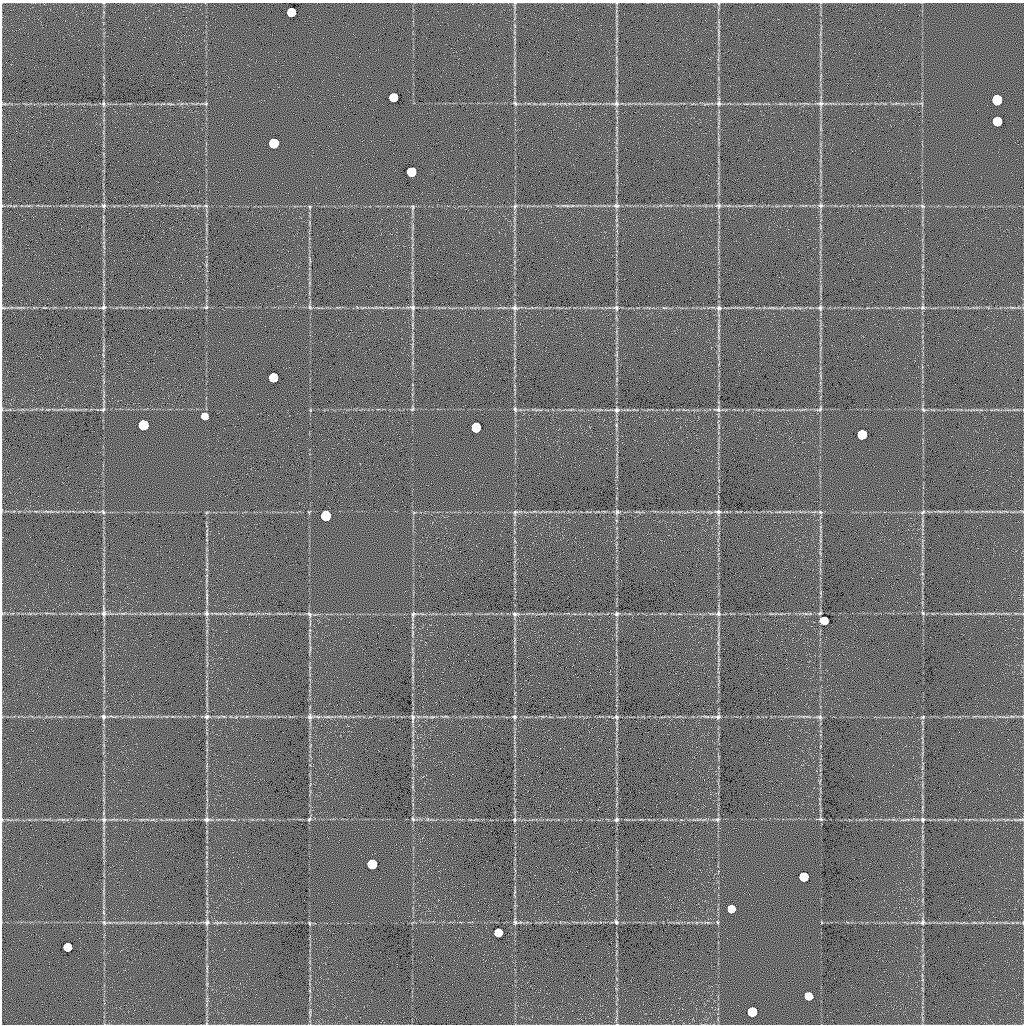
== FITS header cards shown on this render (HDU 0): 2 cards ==
NAXIS1  =                 1022 / length of data axis 1
NAXIS2  =                 1022 / length of data axis 2

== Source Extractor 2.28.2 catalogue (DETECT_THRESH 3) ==
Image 1022 x 1022 px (HDU 0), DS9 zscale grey, 1 PNG px = 1 image px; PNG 1026 x 1026 px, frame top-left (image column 1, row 1022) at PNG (2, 3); no overlay
Background 0.598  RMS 8.9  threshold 26.6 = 3 sigma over >= 5 px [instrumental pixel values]
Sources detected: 104; all 104 listed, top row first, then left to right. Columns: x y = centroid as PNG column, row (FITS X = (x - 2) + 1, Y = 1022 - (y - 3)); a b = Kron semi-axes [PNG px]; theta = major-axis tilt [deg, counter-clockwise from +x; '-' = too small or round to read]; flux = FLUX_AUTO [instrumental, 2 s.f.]
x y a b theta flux
291 12 6 6 - 57000
393 97 6 6 - 56000
997 100 6 6 - 170000
103 103 8 4 -83 1200
515 103 7 5 -39 1200
719 103 7 6 - 1700
170 104 12 3 -7 1300
206 104 6 4 7 900
616 104 9 8 - 2300
820 104 11 6 -6 2400
997 121 6 6 - 85000
274 143 6 6 - 140000
411 172 6 6 - 79000
104 205 8 7 - 1600
206 206 5 5 - 1000
515 206 8 5 73 1400
566 206 13 4 -1 1800
616 206 9 7 -12 2100
718 206 8 7 - 1800
821 206 6 6 - 1500
922 206 7 5 -23 1200
310 207 5 4 - 640
412 207 8 4 -78 1000
103 307 8 7 - 1800
206 307 7 5 15 1100
310 307 8 5 -60 1200
412 307 12 8 -12 2700
922 307 7 6 - 1500
1012 307 6 4 -18 880
3 308 8 4 -8 840
390 308 10 3 10 1100
515 308 11 8 -10 2600
616 308 9 8 - 2000
664 308 6 3 -18 660
719 308 8 7 - 1900
820 308 7 7 - 1600
273 377 6 6 - 69000
103 409 7 5 28 1200
412 409 7 4 59 960
515 409 7 5 -80 1200
820 409 9 6 40 1400
617 410 8 7 - 2000
718 410 12 6 -5 2100
923 410 8 5 -49 1300
204 416 5 5 - 13000
143 425 6 6 - 150000
616 425 6 4 -89 840
476 427 6 6 - 94000
862 434 6 6 - 96000
103 512 7 5 -63 1200
515 512 9 6 57 1600
617 512 8 6 89 1600
718 512 10 8 -6 2600
820 512 7 5 -6 1300
923 512 8 5 39 1400
326 516 6 6 - 180000
207 597 20 3 -86 2600
104 612 18 6 -89 3300
207 613 8 7 - 2000
718 613 8 7 - 1900
820 613 5 4 - 840
923 613 5 4 - 810
992 613 8 4 0 1100
309 614 9 6 -64 1700
413 614 10 6 70 1700
515 614 10 6 3 1800
617 614 7 7 - 1500
824 621 6 5 - 25000
103 717 8 6 -76 1900
207 717 8 6 5 1800
310 717 11 8 -89 2700
327 717 11 4 8 1700
514 717 8 7 - 1600
616 717 8 7 - 1600
718 717 10 7 12 2000
820 717 9 6 -15 1600
923 717 7 5 27 1000
413 718 15 6 89 2600
207 819 9 7 -9 2100
309 819 7 5 59 1100
413 819 8 5 -69 1200
515 819 6 5 - 1100
616 819 7 5 33 1300
717 819 8 7 - 1500
821 819 7 5 -21 1100
923 819 8 7 - 1700
1021 819 8 4 0 990
104 820 8 8 - 2200
372 864 6 6 - 120000
804 877 6 6 - 92000
731 909 6 5 - 25000
103 912 6 4 -89 990
104 922 8 5 -63 1300
207 922 9 7 70 2100
515 922 6 6 - 1400
616 922 7 5 -63 1300
717 922 5 3 - 670
923 922 8 6 79 1800
310 923 7 3 -81 710
498 932 6 6 - 34000
67 947 6 5 - 48000
808 996 6 6 - 27000
310 1012 15 2 90 1600
752 1012 6 6 - 96000
At the frame edge (FLAGS 8, measured only in part): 1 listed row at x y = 3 308